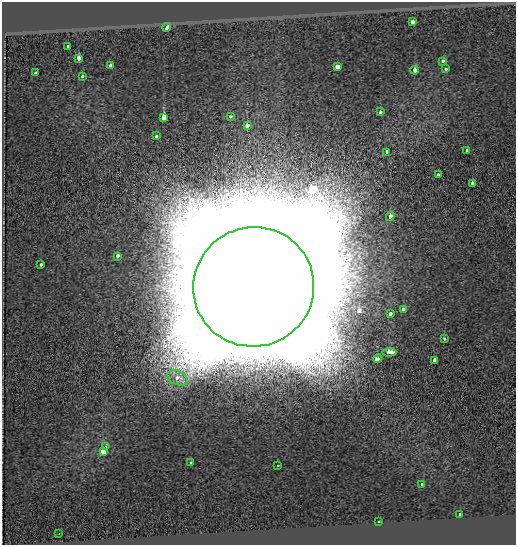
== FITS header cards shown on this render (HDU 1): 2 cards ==
NAXIS1  =                  514
NAXIS2  =                  543

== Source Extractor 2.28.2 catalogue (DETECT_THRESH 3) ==
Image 514 x 543 px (HDU 1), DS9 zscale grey, 1 PNG px = 1 image px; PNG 518 x 547 px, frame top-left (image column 1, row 543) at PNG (2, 2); each listed source drawn as its Kron ellipse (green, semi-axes under 4 px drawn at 4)
Background -0.128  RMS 0.075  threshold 0.226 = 3 sigma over >= 5 px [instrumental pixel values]
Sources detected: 39; all 39 listed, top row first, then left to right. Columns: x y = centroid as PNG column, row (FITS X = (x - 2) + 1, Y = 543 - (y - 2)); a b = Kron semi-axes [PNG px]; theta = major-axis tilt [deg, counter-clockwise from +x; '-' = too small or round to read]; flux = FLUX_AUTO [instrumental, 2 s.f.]
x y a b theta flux
412 22 3 3 - 8.3e+01
167 27 5 3 - 1.8e+02
68 46 3 3 - 1.8e+01
79 58 4 3 - 9.0e+01
443 61 3 3 - 7.7e+01
111 66 3 3 - 7.6e+01
337 67 4 3 - 1.3e+02
446 69 3 3 - 2.9e+01
414 70 4 3 - 1.1e+02
36 73 3 3 - 1.1e+02
83 76 3 3 - 3.7e+01
380 112 3 3 - 6.5e+01
230 116 3 3 - 2.9e+01
164 117 4 3 - 5.5e+02
247 125 3 3 - 1.1e+02
156 136 3 3 - 3.1e+01
467 150 4 3 - 4.7e+01
386 152 4 3 - 1.2e+02
438 175 3 3 - 6.0e+01
472 183 3 3 - 6.1e+01
390 217 4 3 - 7.3e+01
118 256 4 3 - 6.5e+01
41 265 3 3 - 3.4e+01
254 287 60 59 - 1.2e+06
403 309 3 3 - 5.9e+01
390 313 4 3 - 4.4e+01
444 339 3 3 - 3.4e+01
389 352 7 3 4 4.3e+02
377 359 4 3 - 1.3e+02
434 361 4 3 - 1.4e+02
178 378 11 7 -25 7.3e+01
106 447 3 3 - 3.4e+01
103 451 4 3 - 3.3e+02
191 462 3 3 - 1.2e+01
278 465 2 2 - 3.0e+00
422 484 4 3 - 3.7e+02
460 514 3 3 - 2.3e+01
379 522 3 2 - 4.8e+00
59 534 2 2 - 3.4e+00